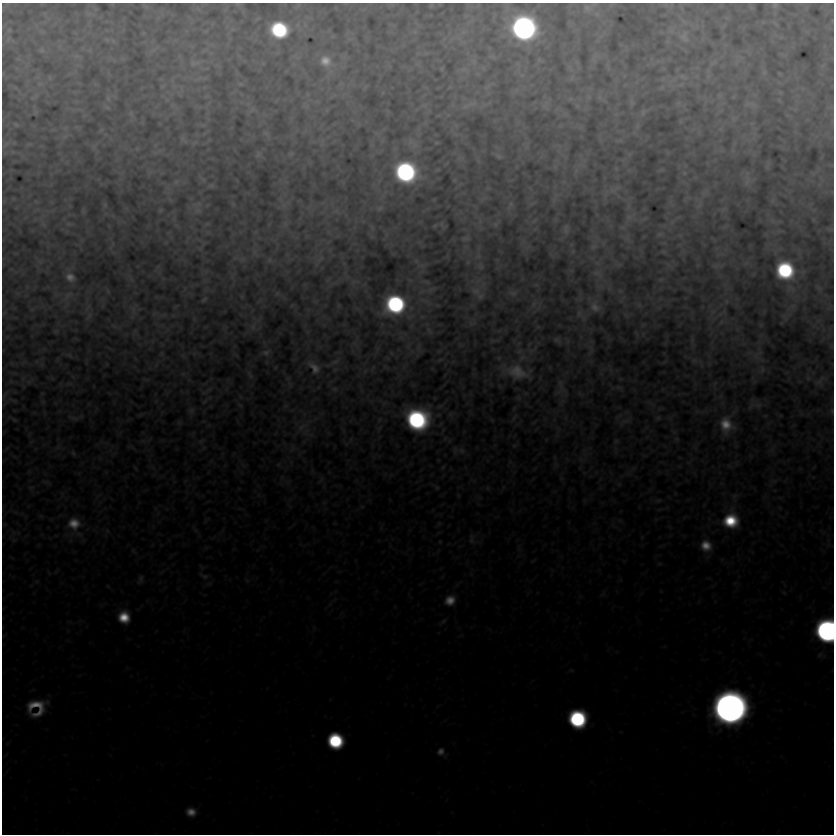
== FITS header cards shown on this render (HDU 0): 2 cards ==
NAXIS1  =                  832
NAXIS2  =                  832

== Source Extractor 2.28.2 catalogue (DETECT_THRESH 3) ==
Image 832 x 832 px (HDU 0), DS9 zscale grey, 1 PNG px = 1 image px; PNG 836 x 836 px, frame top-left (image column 1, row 832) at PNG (2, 3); no overlay
Background 3.71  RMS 1.7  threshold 5.01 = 3 sigma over >= 5 px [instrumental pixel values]
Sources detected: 72; all 72 listed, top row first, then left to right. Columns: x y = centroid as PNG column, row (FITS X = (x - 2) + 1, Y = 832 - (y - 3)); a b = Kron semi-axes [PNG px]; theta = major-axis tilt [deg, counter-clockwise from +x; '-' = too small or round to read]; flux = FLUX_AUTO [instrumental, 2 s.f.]
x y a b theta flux
775 5 7 6 - 240
587 8 12 9 -28 680
524 28 15 14 - 68000
279 30 13 12 - 13000
684 37 19 12 -75 1200
42 50 8 6 -21 270
325 61 14 13 - 1700
194 63 16 7 8 670
108 99 8 5 -79 260
754 105 8 4 -19 340
16 124 5 3 - 170
258 154 9 5 57 280
498 156 9 5 -27 220
405 172 15 13 -26 30000
684 173 6 4 -72 140
747 181 18 6 80 660
176 182 7 6 - 290
211 186 7 4 1 220
612 190 7 4 -19 330
511 204 7 4 90 230
160 210 6 5 - 160
197 210 9 6 -6 430
629 217 9 6 21 460
566 229 13 5 -86 350
659 234 7 6 - 240
466 238 10 5 7 230
593 247 7 4 0 230
321 259 11 3 40 270
270 260 7 4 90 200
481 267 6 6 - 220
785 270 13 12 - 14000
70 277 9 8 - 850
476 291 12 10 -4 850
513 293 10 6 -10 380
480 296 10 8 -28 410
204 299 7 4 37 200
395 304 14 13 - 22000
595 307 15 11 -42 910
579 313 7 6 - 350
721 322 7 4 56 240
253 327 7 5 -90 290
557 340 11 7 -34 340
266 352 9 7 3 340
694 361 9 5 19 320
335 362 9 4 9 270
314 368 16 9 -49 1000
762 369 11 5 85 450
517 372 29 18 -20 3200
808 378 5 5 - 230
819 381 19 7 44 730
192 410 7 5 89 300
832 411 9 5 -81 290
14 419 7 4 -20 180
417 420 16 15 - 25000
726 425 19 15 -77 2600
73 453 7 4 -45 190
437 488 6 4 -19 160
731 521 16 14 0 5600
74 523 16 15 - 2400
471 540 7 4 -72 280
706 546 14 13 - 2000
205 576 8 6 -40 380
141 578 10 4 90 290
450 600 13 11 32 1600
124 617 12 11 - 2900
827 631 13 12 - 58000
36 707 22 20 11 4000
729 708 16 15 - 310000
577 719 12 12 - 19000
335 741 12 11 - 11000
440 751 9 8 - 570
191 812 11 9 -13 1200
At the frame edge (FLAGS 8, measured only in part): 2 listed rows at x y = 832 411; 827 631